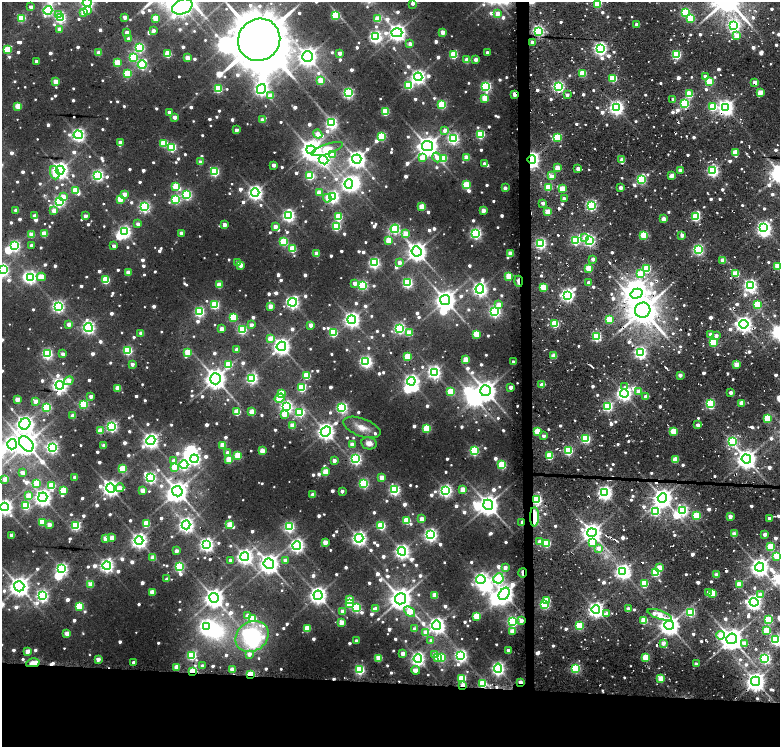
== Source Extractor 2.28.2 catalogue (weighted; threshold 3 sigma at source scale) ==
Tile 11 of 4 x 3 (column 3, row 3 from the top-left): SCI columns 3336-4891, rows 10-1499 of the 6669 x 4479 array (HDU 1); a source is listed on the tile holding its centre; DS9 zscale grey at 2 x 2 block average (1 PNG px = mean of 2 x 2 image px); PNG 782 x 749 px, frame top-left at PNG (2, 2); each listed source drawn as its Kron ellipse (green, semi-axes under 4 px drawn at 4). Shown black and unused: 10% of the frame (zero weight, under 2 of 4 exposures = <1% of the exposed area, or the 3 px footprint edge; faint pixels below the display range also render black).
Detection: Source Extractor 2.28.2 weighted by HDU 2 'WHT'; one run over the whole footprint, this tile lists its part. Background 0.0642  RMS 0.016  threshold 0.0729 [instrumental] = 3 sigma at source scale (4.5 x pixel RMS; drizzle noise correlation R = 1.50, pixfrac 1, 0.0396/0.0396 arcsec/px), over >= 5 px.
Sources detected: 1323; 4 too faint to see at this stretch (2 x 2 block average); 30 inside a brighter object's white glare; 14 cosmic-ray / hot-pixel residue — neither listed nor drawn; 1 coinciding with a brighter row at this scale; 8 inside a brighter listed object's ellipse — not listed separately; of the other 1266, all 500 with FLUX_AUTO >= 24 (the completeness limit of this list) listed and drawn (766 fainter detections not listed), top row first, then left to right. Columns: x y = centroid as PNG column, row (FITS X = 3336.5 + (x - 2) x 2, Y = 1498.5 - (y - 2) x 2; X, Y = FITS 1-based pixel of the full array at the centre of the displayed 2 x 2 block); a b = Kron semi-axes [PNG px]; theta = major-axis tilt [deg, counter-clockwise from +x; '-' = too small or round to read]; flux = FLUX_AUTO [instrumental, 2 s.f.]
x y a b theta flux
87 3 4 4 - 820
413 3 2 2 - 25
597 3 3 3 - 300
31 7 2 2 - 30
182 7 11 7 26 2000
48 10 4 4 - 510
87 10 3 3 - 39
686 12 3 3 - 380
83 13 3 3 - 82
59 14 3 3 - 29
497 14 3 3 - 50
336 15 3 3 - 290
125 17 2 2 - 43
21 18 3 3 - 260
60 18 4 3 - 560
155 18 3 3 - 110
691 18 3 3 - 210
378 19 3 3 - 110
637 25 2 2 - 36
734 25 4 3 - 590
59 29 3 3 - 40
153 31 3 2 - 32
538 31 3 3 - 760
127 32 2 2 - 44
443 32 3 3 - 66
397 33 5 4 - 2100
736 35 3 3 - 77
375 37 4 4 - 870
129 39 2 2 - 31
259 40 22 20 44 20000
532 42 2 2 - 31
410 44 3 3 - 26
140 47 3 3 - 470
600 48 4 4 - 1100
7 50 4 3 - 170
99 53 3 3 - 57
340 53 3 2 - 35
487 53 2 2 - 24
168 54 3 3 - 140
454 55 3 3 - 230
676 55 3 3 - 350
133 57 3 3 - 260
308 57 5 5 - 2200
187 58 3 3 - 72
467 60 3 3 - 76
476 60 2 2 - 36
37 61 2 2 - 30
117 63 3 3 - 120
142 65 4 3 - 430
583 73 3 3 - 140
127 74 3 3 - 240
705 76 3 3 - 25
418 77 4 4 - 1300
613 78 3 3 - 240
321 81 3 3 - 120
709 81 3 3 - 190
55 82 3 3 - 77
755 82 2 2 - 65
409 85 4 3 - 270
486 86 4 3 - 540
558 86 3 3 - 790
218 89 3 3 - 280
261 89 5 4 - 1200
760 92 3 3 - 88
348 93 3 3 - 630
514 94 3 2 - 68
689 94 3 3 - 180
567 95 2 2 - 25
271 96 3 3 - 72
485 98 3 3 - 140
673 99 2 2 - 29
685 104 3 3 - 430
442 105 3 3 - 300
18 106 3 3 - 110
713 107 3 3 - 220
617 108 4 4 - 1200
726 108 4 4 - 1700
169 112 3 2 - 39
385 112 3 3 - 220
175 117 3 2 - 41
262 120 2 2 - 31
331 123 4 4 - 740
236 130 2 2 - 35
445 130 3 3 - 29
318 134 5 3 - 51
480 134 3 3 - 330
78 135 4 4 - 1100
382 136 3 3 - 290
558 137 3 3 - 220
453 138 4 4 - 700
120 143 3 3 - 55
164 143 3 3 - 160
427 146 5 5 - 3400
172 147 3 3 - 370
327 149 17 5 17 190
311 150 4 4 - 2600
735 152 3 3 - 89
332 154 4 3 - 100
437 157 5 3 - 42
466 157 3 3 - 87
422 158 4 4 - 83
444 158 4 3 - 130
357 159 4 4 - 2200
622 159 3 2 - 55
324 160 5 4 - 810
532 160 4 3 - 1600
200 162 2 2 - 44
484 164 3 2 - 37
274 165 2 2 - 37
557 168 3 3 - 89
578 169 2 2 - 43
60 170 4 4 - 2000
680 170 2 2 - 48
713 171 3 3 - 710
215 172 3 3 - 390
55 173 7 4 -69 47
98 175 3 3 - 740
672 175 3 2 - 51
310 176 3 3 - 260
551 176 4 3 - 36
641 179 3 3 - 460
349 184 4 4 - 1300
466 185 3 3 - 210
176 186 3 3 - 160
548 187 3 3 - 170
505 188 2 2 - 31
621 188 2 2 - 34
562 189 3 3 - 120
75 190 3 3 - 120
319 192 3 3 - 70
255 193 4 4 - 1500
125 194 3 3 - 52
187 195 3 3 - 500
64 197 3 3 - 45
333 197 4 4 - 880
327 198 4 3 - 41
120 199 3 3 - 120
176 199 3 3 - 370
564 199 3 2 - 26
60 201 4 3 - 670
543 203 2 2 - 24
591 205 3 3 - 660
144 207 3 3 - 660
422 207 3 3 - 140
16 210 2 2 - 43
54 211 3 3 - 47
483 211 3 3 - 59
548 212 3 2 - 86
288 215 4 4 - 920
35 216 3 2 - 40
85 216 3 2 - 40
338 217 4 3 - 230
696 217 3 3 - 330
664 219 3 2 - 60
138 224 2 2 - 29
224 225 3 2 - 48
275 227 3 3 - 37
336 227 3 3 - 310
764 228 4 3 - 1300
395 229 4 3 - 490
125 232 4 4 - 930
181 233 2 2 - 38
405 233 3 3 - 79
476 233 4 3 - 770
44 234 3 3 - 110
31 235 3 3 - 81
644 235 3 3 - 220
682 235 3 2 - 31
585 237 4 4 - 32
389 240 3 3 - 120
575 240 3 3 - 430
589 240 3 3 - 740
284 242 3 3 - 300
540 243 3 3 - 710
32 245 2 2 - 27
15 246 3 3 - 620
114 246 2 2 - 25
292 249 3 3 - 170
698 250 3 3 - 640
417 251 5 5 - 2900
316 254 3 2 - 58
510 254 3 3 - 96
593 259 2 2 - 28
723 260 3 3 - 67
238 263 3 2 - 36
374 263 3 3 - 630
399 263 3 3 - 36
240 265 3 3 - 50
778 266 3 3 - 190
589 268 3 3 - 140
647 269 3 3 - 220
2 270 4 4 - 1100
128 272 3 3 - 60
736 273 3 3 - 130
640 274 3 3 - 140
509 276 3 3 - 150
30 277 4 3 - 860
41 277 4 3 - 110
106 280 3 3 - 240
519 281 5 2 - 37
355 283 3 3 - 32
407 283 3 3 - 540
589 283 2 2 - 30
219 285 3 3 - 90
363 285 3 3 - 470
750 286 4 3 - 1100
543 287 3 3 - 130
480 289 5 4 - 1300
636 294 6 5 - 1500
567 295 4 4 - 1100
445 300 5 5 - 3100
292 302 4 4 - 1000
499 304 4 3 - 46
757 304 3 3 - 170
215 305 3 3 - 320
58 306 4 4 - 930
270 306 3 3 - 66
643 310 8 7 - 6200
199 312 3 3 - 540
495 312 4 4 - 680
233 317 3 3 - 200
352 320 4 4 - 1600
609 320 3 3 - 170
69 324 3 3 - 47
555 324 3 3 - 210
744 324 4 4 - 1800
251 325 2 2 - 29
310 325 3 2 - 39
88 327 4 4 - 1100
399 328 3 3 - 670
221 329 3 2 - 45
242 329 3 3 - 390
141 333 2 2 - 32
333 333 3 3 - 240
409 333 3 3 - 94
476 334 3 3 - 140
711 334 2 2 - 36
596 336 3 3 - 440
716 336 3 3 - 25
270 339 3 3 - 71
713 342 3 3 - 240
281 346 5 4 - 2000
128 350 3 3 - 360
237 350 3 2 - 44
188 352 3 3 - 140
640 353 4 3 - 910
47 354 3 3 - 600
63 354 2 2 - 30
554 356 3 3 - 74
408 357 3 3 - 180
466 360 3 3 - 110
366 362 4 4 - 890
513 362 3 2 - 31
132 364 2 2 - 33
736 364 3 2 - 79
228 365 3 3 - 180
434 372 4 4 - 1100
680 375 2 2 - 37
306 376 3 3 - 190
252 378 3 3 - 720
215 379 5 5 - 3400
69 381 5 4 - 44
411 381 4 4 - 1300
60 385 4 4 - 1500
542 385 2 2 - 53
511 387 2 2 - 35
625 387 2 2 - 26
118 388 3 3 - 87
301 388 3 3 - 290
486 391 5 5 - 3500
639 391 3 3 - 61
451 392 3 3 - 180
281 393 3 3 - 110
624 393 4 4 - 1300
731 393 2 2 - 35
91 396 2 2 - 29
646 396 2 2 - 30
279 398 5 3 - 100
17 399 3 3 - 61
35 401 3 3 - 47
742 403 3 3 - 78
84 404 3 3 - 300
710 404 3 3 - 430
608 406 3 3 - 540
47 407 3 3 - 320
286 407 4 4 - 930
342 408 4 3 - 650
237 412 3 3 - 150
252 412 3 3 - 100
300 412 3 3 - 440
284 415 3 3 - 71
73 416 3 3 - 50
767 418 3 3 - 150
25 424 6 5 - 2100
292 425 3 3 - 88
698 425 2 2 - 35
112 426 4 3 - 730
362 427 19 9 -20 48
427 428 3 3 - 250
100 431 3 3 - 78
326 431 5 4 - 2100
537 431 3 3 - 120
673 431 3 3 - 130
544 436 2 2 - 24
586 439 4 3 - 400
151 440 5 4 - 1600
732 441 3 3 - 500
369 443 8 6 -11 27
12 444 5 5 - 1100
26 444 9 6 -49 4000
352 444 3 3 - 47
104 445 3 3 - 33
223 445 3 3 - 92
52 447 4 4 - 860
262 451 3 3 - 92
474 451 3 3 - 430
568 451 3 3 - 390
227 453 3 3 - 25
238 455 3 3 - 170
549 456 3 3 - 210
194 459 4 4 - 900
229 459 3 3 - 120
356 459 4 3 - 730
746 459 5 4 - 2900
675 460 3 3 - 91
174 461 3 3 - 26
334 461 3 2 - 31
184 465 4 4 - 520
502 465 3 3 - 280
174 467 3 3 - 69
122 469 3 3 - 210
325 472 3 3 - 120
23 473 4 3 - 27
75 477 2 2 - 33
382 477 3 3 - 57
150 478 4 3 - 710
5 479 3 3 - 35
37 483 3 3 - 150
364 484 3 3 - 420
51 486 4 3 - 190
111 488 5 4 - 1800
120 488 4 3 - 25
463 489 3 3 - 84
63 490 3 3 - 130
143 490 3 3 - 66
395 490 4 3 - 600
177 491 5 5 - 3300
342 491 2 2 - 25
446 491 4 4 - 990
605 493 4 4 - 1300
313 494 3 3 - 47
28 496 3 3 - 93
43 497 4 4 - 2000
662 498 5 4 - 2800
537 500 3 3 - 520
488 505 5 5 - 3200
25 506 3 3 - 250
5 507 4 4 - 1800
683 510 3 3 - 600
655 511 4 3 - 520
697 516 3 3 - 250
730 516 2 2 - 46
534 517 10 4 90 110
769 518 2 2 - 30
422 519 3 3 - 53
407 520 3 3 - 170
42 522 3 3 - 150
522 522 3 2 - 31
146 524 4 3 - 140
230 524 3 3 - 120
49 525 3 3 - 40
186 525 4 4 - 1500
76 526 3 3 - 480
381 526 3 3 - 300
289 527 3 3 - 590
592 533 5 4 - 2900
734 534 3 3 - 70
765 534 2 2 - 35
12 535 3 2 - 34
431 535 4 4 - 1100
112 538 3 3 - 72
359 538 4 4 - 1400
106 539 3 3 - 73
139 540 4 4 - 1700
540 541 3 3 - 38
325 543 3 3 - 77
546 543 3 3 - 250
592 543 4 3 - 140
207 545 4 4 - 1200
297 545 4 4 - 1200
771 547 3 3 - 220
599 548 3 3 - 34
176 551 3 2 - 33
402 551 4 4 - 1400
245 556 4 4 - 1700
777 556 3 3 - 130
153 558 3 3 - 61
230 560 3 2 - 24
285 560 3 3 - 26
269 564 5 5 - 3100
107 565 4 4 - 1200
179 567 3 3 - 470
759 567 4 4 - 2300
505 568 3 3 - 31
659 568 3 3 - 100
62 569 4 4 - 930
623 572 4 4 - 1500
523 573 5 2 - 45
655 573 3 3 - 300
716 575 3 2 - 60
498 578 5 5 - 580
167 579 2 2 - 31
481 579 5 4 - 1100
91 584 3 3 - 71
644 584 3 3 - 190
739 584 3 3 - 73
19 586 5 5 - 3200
152 592 3 3 - 77
708 592 3 2 - 26
713 593 3 3 - 120
504 594 7 5 55 2200
318 595 5 4 - 2200
435 595 3 3 - 84
760 595 3 3 - 46
42 596 4 4 - 870
214 598 5 5 - 2900
401 599 5 5 - 4200
350 600 3 3 - 94
546 600 3 3 - 110
754 602 4 4 - 1500
349 604 3 3 - 140
545 605 3 3 - 360
79 606 3 3 - 240
356 608 3 3 - 420
376 609 3 2 - 35
628 609 2 2 - 37
596 610 4 4 - 1700
343 611 3 3 - 52
410 611 6 3 -42 120
690 612 3 3 - 440
606 614 3 3 - 39
660 615 13 4 -19 96
247 616 3 3 - 46
476 616 3 3 - 160
252 619 3 3 - 170
768 620 3 3 - 240
521 621 3 3 - 35
644 621 3 3 - 140
513 622 4 3 - 560
341 623 3 3 - 72
437 625 4 4 - 1800
669 625 5 4 - 3000
206 626 4 4 - 1100
580 626 3 3 - 250
307 628 3 3 - 130
414 629 3 2 - 32
512 631 3 3 - 71
766 631 3 3 - 160
426 632 4 3 - 65
67 634 3 3 - 56
720 635 4 3 - 77
252 636 17 14 34 320
732 639 5 5 - 3900
776 640 3 3 - 760
356 641 3 2 - 27
431 641 3 3 - 30
663 643 3 3 - 38
744 644 3 3 - 71
508 650 3 3 - 28
27 651 3 3 - 64
403 653 3 3 - 41
249 654 3 3 - 31
191 655 3 3 - 430
435 655 3 3 - 54
461 656 4 4 - 980
646 657 3 3 - 170
379 658 3 3 - 140
437 658 3 2 - 54
441 658 3 3 - 270
765 658 3 3 - 720
98 659 3 3 - 40
418 659 4 4 - 1300
133 662 2 2 - 25
33 663 7 2 12 77
696 664 2 2 - 31
202 666 2 2 - 27
177 667 3 3 - 68
498 668 4 4 - 1100
576 668 3 3 - 460
232 669 3 3 - 55
360 670 3 3 - 430
415 670 4 3 - 39
193 671 3 2 - 320
251 674 3 2 - 280
462 678 3 3 - 230
661 678 3 3 - 100
755 681 4 4 - 2700
520 682 3 2 - 27
482 684 3 3 - 210
463 685 3 2 - 51
Overlapping masked pixels (flux is a lower limit): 17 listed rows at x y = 755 82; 514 94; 726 108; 532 160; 519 281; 643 310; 537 500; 534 517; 522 522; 523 573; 732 639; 33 663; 193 671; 251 674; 520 682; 482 684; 463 685
Isophote crosses this tile's border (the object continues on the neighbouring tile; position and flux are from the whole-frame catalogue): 10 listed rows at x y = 87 3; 597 3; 182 7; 259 40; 778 266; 2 270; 12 444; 5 507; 777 556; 776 640